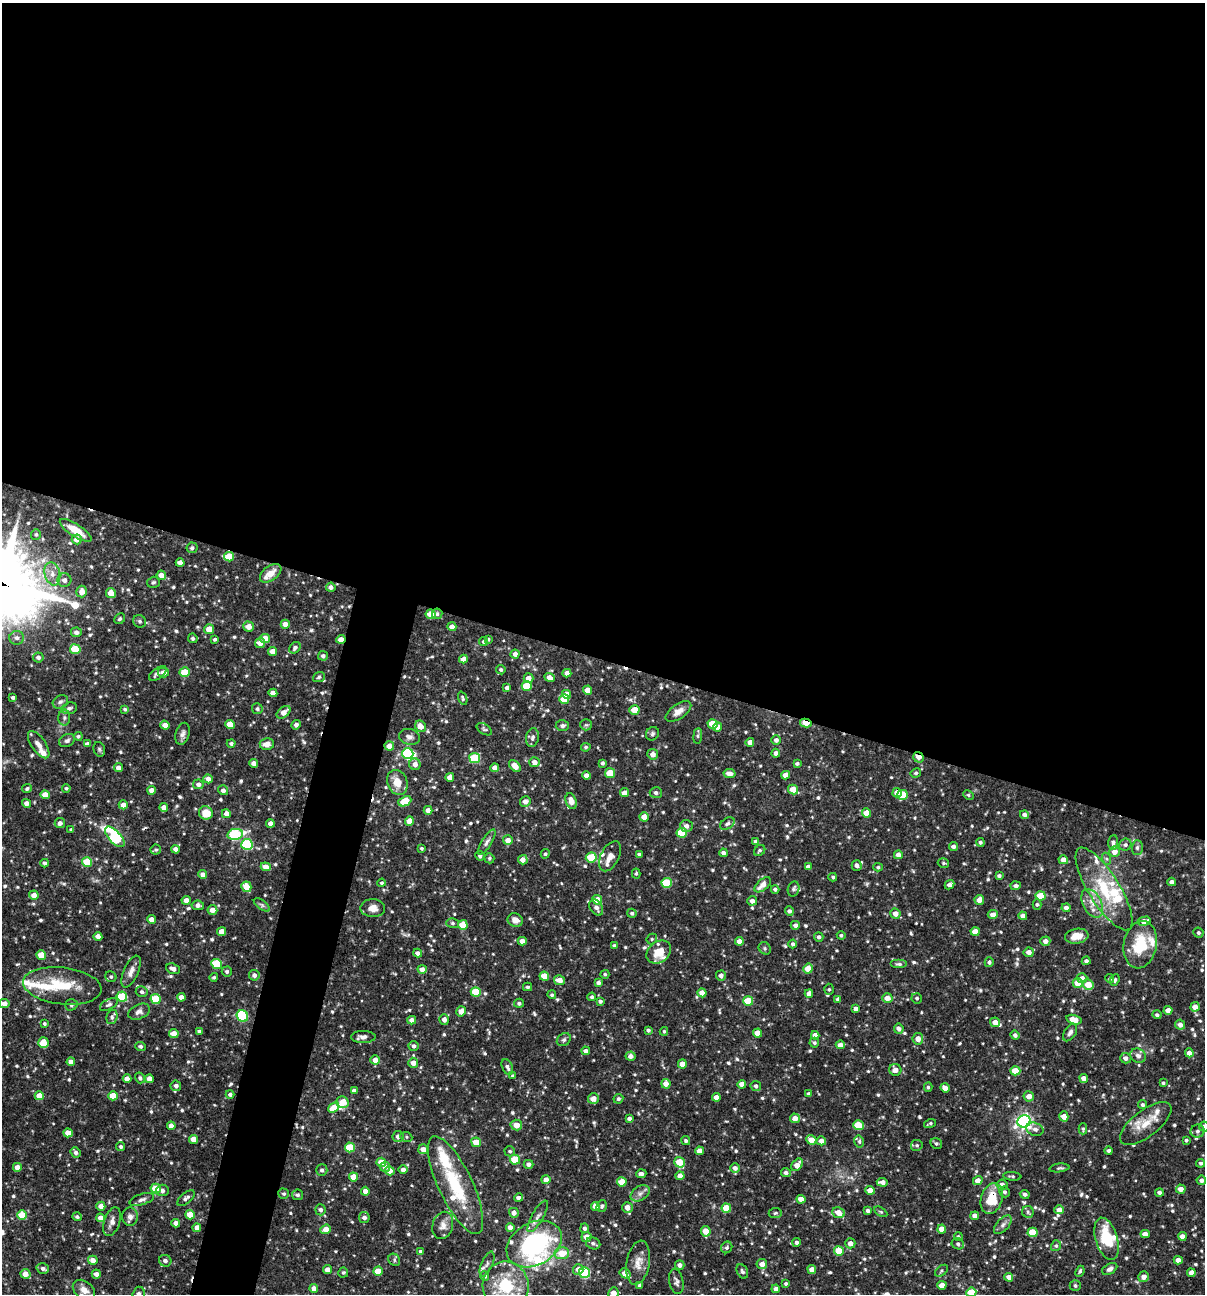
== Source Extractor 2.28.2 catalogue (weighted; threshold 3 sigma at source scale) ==
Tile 3 of 4 x 4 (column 3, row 1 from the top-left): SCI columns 2657-3859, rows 3876-5167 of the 5187 x 5169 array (HDU 1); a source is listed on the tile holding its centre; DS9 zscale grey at full resolution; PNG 1207 x 1296 px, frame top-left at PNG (2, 3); each listed source drawn as its Kron ellipse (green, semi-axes under 4 px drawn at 4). Shown black and unused: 54% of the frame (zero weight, under 3 of 4 exposures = <1% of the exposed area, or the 3 px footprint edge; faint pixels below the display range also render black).
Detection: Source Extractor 2.28.2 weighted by HDU 2 'WHT'; one run over the whole footprint, this tile lists its part. Background 0.0812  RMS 0.0038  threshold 0.0171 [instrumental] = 3 sigma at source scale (4.5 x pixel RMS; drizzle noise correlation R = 1.50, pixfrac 1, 0.05/0.05 arcsec/px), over >= 5 px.
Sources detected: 774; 2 cosmic-ray / hot-pixel residue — neither listed nor drawn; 30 inside a brighter listed object's ellipse — not listed separately; of the other 742, all 500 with FLUX_AUTO >= 0.618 (the completeness limit of this list) listed and drawn (242 fainter detections not listed), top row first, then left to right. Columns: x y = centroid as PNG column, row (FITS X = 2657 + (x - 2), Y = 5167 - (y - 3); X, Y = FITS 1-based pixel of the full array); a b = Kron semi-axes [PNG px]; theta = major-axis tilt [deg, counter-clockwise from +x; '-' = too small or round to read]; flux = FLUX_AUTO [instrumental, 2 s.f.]
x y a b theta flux
76 530 18 6 -33 6.2
36 534 5 5 - 0.77
77 539 5 5 - 2.7
192 548 5 5 - 0.96
229 557 5 4 - 8.6
180 563 4 4 - 2.3
271 573 12 7 36 4.5
52 574 11 7 -77 3
161 575 5 4 - 3.1
64 580 7 7 - 1.7
153 582 6 5 - 0.69
331 587 4 4 - 1.3
82 592 6 5 - 3.1
111 593 5 5 - 3.6
431 614 5 4 - 5.4
437 614 5 5 - 0.67
120 619 6 5 - 0.76
139 621 7 6 - 0.87
285 624 4 4 - 2.4
249 627 5 5 - 3.5
452 627 4 4 - 2.1
209 629 5 5 - 4.6
76 632 5 5 - 1.7
17 638 7 7 - 1.3
193 638 5 4 - 0.88
265 638 5 4 - 6.3
215 639 3 3 - 0.74
341 639 4 4 - 3.3
488 639 4 3 - 0.63
484 642 4 4 - 0.73
260 643 5 5 - 2.6
295 648 6 5 - 1.1
75 649 5 5 - 13
273 651 4 4 - 3.5
515 654 4 4 - 1.9
323 656 5 5 - 1.1
38 657 5 5 - 1.2
463 659 4 4 - 2.5
501 670 5 4 - 0.73
163 672 5 5 - 2.4
185 672 5 4 - 7.3
158 673 10 5 36 1.5
567 673 4 4 - 2.3
319 677 6 5 - 0.78
549 677 6 4 -23 1.9
528 678 5 5 - 2.9
527 686 5 5 - 11
507 688 4 4 - 1.5
588 690 4 4 - 3.8
273 693 4 4 - 3
567 694 5 4 - 3.6
13 697 4 3 - 0.86
463 698 7 4 -68 0.64
564 699 5 5 - 8.9
60 702 8 6 31 1
69 708 8 5 17 1.2
125 709 4 4 - 0.77
257 709 5 5 - 0.96
634 710 5 4 - 6.9
678 711 15 7 35 2.8
284 712 8 5 39 3.2
64 718 8 6 -89 1.1
806 723 6 4 -13 6.4
230 724 5 4 - 6
713 724 5 5 - 9
165 725 5 4 - 2.7
296 725 5 4 - 1.2
586 725 6 5 - 0.76
420 726 6 5 - 3.6
562 726 7 5 4 0.92
717 727 4 4 - 3.3
484 729 8 5 -32 0.75
183 734 11 7 73 1.6
652 734 7 6 - 0.89
78 736 4 4 - 0.69
698 736 8 4 83 0.73
409 737 10 8 -13 1.8
532 738 9 6 78 1.4
776 740 5 5 - 1.3
67 741 8 6 25 1.1
750 742 4 4 - 2.4
231 743 4 4 - 0.92
87 744 4 4 - 1.6
267 744 7 6 - 2.6
39 745 16 7 -55 2.8
389 746 5 4 - 2.9
586 747 5 4 - 0.7
99 749 7 5 -75 0.75
776 753 4 4 - 1.3
408 754 5 5 - 35
653 754 5 5 - 2.4
918 757 5 5 - 3.6
475 758 5 5 - 23
535 762 5 5 - 2.2
254 763 4 4 - 2.3
602 763 4 3 - 0.87
797 763 4 3 - 0.88
415 764 6 5 - 2.5
515 766 7 4 -48 4.1
118 768 4 4 - 2.4
495 768 4 4 - 2.6
610 773 5 5 - 8.8
916 773 5 4 - 0.73
730 774 6 4 -11 2.4
786 775 4 4 - 3.3
586 776 4 4 - 2.7
450 777 4 4 - 2.5
208 779 5 4 - 2.3
397 782 13 10 -68 5.2
198 784 5 5 - 1.7
66 788 4 4 - 0.63
27 789 5 4 - 0.79
793 789 5 4 - 6.5
152 790 4 4 - 2.6
223 790 5 5 - 1.5
625 793 4 4 - 2.9
656 793 6 5 - 1.1
897 793 5 4 - 3.5
45 795 4 4 - 4.5
903 795 5 5 - 10
968 795 5 4 - 0.63
405 801 7 5 24 9.8
525 801 5 5 - 2.2
571 801 8 5 -70 3.6
27 803 4 4 - 2
123 805 4 4 - 2.9
164 808 4 4 - 2.4
428 810 4 4 - 2.4
206 813 7 6 - 6.3
867 813 4 4 - 5
226 814 4 4 - 2.5
1024 815 4 4 - 1.3
644 817 4 4 - 4.1
409 821 4 4 - 3.1
60 823 5 5 - 1.5
270 823 4 4 - 2.1
727 824 8 5 34 1
686 826 6 6 - 1.6
71 830 4 4 - 0.63
682 833 5 5 - 16
235 834 8 5 12 29
115 837 13 6 -47 34
508 840 5 5 - 2.8
755 841 4 4 - 0.89
487 842 14 5 58 1.4
980 842 4 4 - 0.79
1113 843 7 5 87 1.2
247 844 6 5 - 28
1125 845 6 5 - 1
953 847 4 4 - 1.4
1137 847 7 5 89 0.93
421 848 3 3 - 0.63
175 849 4 4 - 1.9
156 850 5 5 - 0.67
760 850 6 5 - 0.75
1114 852 5 5 - 3
723 853 4 4 - 1.5
545 854 5 4 - 0.69
639 854 4 3 - 0.72
898 855 4 4 - 2.6
480 856 5 4 - 1
610 856 16 9 62 3.2
591 857 5 5 - 11
489 858 5 4 - 0.71
1107 859 6 4 -71 0.67
523 860 5 4 - 2.5
1063 860 5 4 - 2.9
87 862 5 4 - 11
45 863 4 4 - 1.1
943 863 6 4 -16 0.65
857 866 5 5 - 1.5
266 867 5 4 - 4
808 867 4 4 - 1.3
878 867 4 4 - 0.62
636 873 5 4 - 0.65
203 874 4 4 - 2.6
999 876 4 3 - 0.86
833 877 4 3 - 0.63
1172 882 4 4 - 1.9
382 883 4 4 - 0.68
667 883 5 5 - 16
763 885 10 5 40 3.5
949 885 5 4 - 1.5
1016 886 5 4 - 1.2
246 887 5 5 - 5
775 889 4 4 - 0.89
794 889 8 5 73 0.94
1104 889 48 15 -58 20
34 895 5 4 - 2.8
1041 896 5 4 - 8.7
186 900 4 4 - 2.9
597 900 5 4 - 6.8
979 900 5 5 - 2.6
752 901 5 4 - 1.5
1092 903 15 9 -62 4.1
1037 904 5 4 - 0.65
198 905 6 4 -8 1.5
262 905 9 4 -36 0.95
373 908 12 9 -1 3.2
596 908 8 6 -57 1.8
1066 908 4 4 - 1.5
212 910 5 5 - 2.9
789 911 4 4 - 1.1
632 913 5 4 - 0.79
895 914 5 5 - 2.6
993 914 5 4 - 2.4
1023 916 4 4 - 2.3
151 919 4 4 - 2.7
515 920 8 6 -23 2.4
1144 921 7 4 12 3
452 923 6 5 - 0.77
463 925 5 5 - 7.7
795 925 4 4 - 1.4
222 931 5 4 - 2.8
975 932 4 4 - 3.9
1198 933 5 5 - 0.95
841 935 4 4 - 0.71
98 936 4 4 - 2.8
1077 936 12 7 9 4.1
819 937 5 4 - 1.2
652 939 6 5 - 0.65
522 941 4 4 - 2.6
739 941 4 4 - 2.2
1045 941 5 4 - 2
793 944 4 4 - 0.92
1140 945 24 16 79 15
614 946 4 3 - 0.88
765 948 7 5 -49 0.73
659 952 13 10 37 6.5
1029 952 5 5 - 2
418 953 4 4 - 1.5
41 955 5 4 - 7
1086 961 4 4 - 1.1
989 962 5 4 - 0.95
217 964 5 5 - 16
899 964 8 4 0 1
173 969 7 5 -20 2.1
422 969 4 4 - 2.5
808 969 5 4 - 6.4
131 972 17 7 66 2.5
227 972 5 5 - 0.97
605 974 4 4 - 0.63
254 975 5 5 - 1.4
544 976 5 4 - 7.1
721 976 5 5 - 1.9
111 977 6 5 - 0.76
214 977 4 4 - 0.69
1082 978 5 5 - 2.1
1110 979 4 4 - 0.72
559 980 5 5 - 3
1115 980 6 4 70 0.8
598 983 4 3 - 1.2
1078 983 5 5 - 5.9
1088 985 6 5 - 6.3
62 986 39 18 -7 16
528 987 4 3 - 0.64
829 989 5 5 - 0.62
142 992 6 5 - 1
476 992 5 5 - 11
702 993 4 4 - 4.1
809 994 4 4 - 2.6
552 995 4 4 - 0.63
122 997 5 5 - 18
181 997 4 4 - 2.5
592 997 4 4 - 0.79
887 998 5 5 - 3.4
917 998 5 5 - 0.75
155 999 5 5 - 15
838 999 4 4 - 1
600 1001 4 4 - 0.89
748 1001 5 4 - 11
519 1003 5 4 - 0.93
4 1004 5 4 - 2.3
109 1004 10 5 28 1
71 1005 6 5 - 0.86
1195 1007 5 4 - 3.1
856 1009 4 4 - 2
1168 1010 4 4 - 3
461 1011 5 5 - 3
139 1012 11 7 23 1.8
1157 1015 4 4 - 0.89
242 1016 6 5 - 32
112 1017 7 5 74 1.1
444 1019 5 5 - 2
412 1020 4 4 - 1.8
1074 1020 7 4 -16 4.9
995 1022 5 4 - 2.9
44 1024 3 3 - 0.63
1180 1025 5 5 - 2
899 1029 5 4 - 1.6
648 1030 4 4 - 0.81
199 1031 4 3 - 0.82
664 1031 4 3 - 0.62
1070 1032 10 5 57 1.3
757 1033 4 4 - 4.4
174 1034 5 4 - 4.7
815 1035 4 4 - 2.5
1015 1035 4 4 - 0.98
363 1037 12 6 0 1.9
918 1039 6 5 - 2.9
564 1040 7 6 - 0.92
43 1043 5 5 - 6.1
814 1043 5 5 - 0.76
840 1045 4 4 - 2.6
140 1046 5 4 - 0.9
414 1046 5 5 - 1.1
586 1051 4 4 - 1.6
1189 1053 4 4 - 2.4
631 1056 5 4 - 1.8
1138 1056 8 6 -32 1.7
1126 1058 6 5 - 1.6
375 1060 4 4 - 3.1
71 1062 4 4 - 2.5
413 1063 5 5 - 2.5
682 1064 4 4 - 3.8
507 1067 8 5 -64 1.3
895 1070 6 5 - 2.6
1015 1071 5 4 - 8
513 1076 4 3 - 0.64
140 1078 5 4 - 1
1084 1078 4 4 - 2.7
127 1079 4 4 - 2.5
149 1079 4 4 - 2.9
1163 1083 4 4 - 0.66
666 1084 5 4 - 2.9
742 1084 4 4 - 3.4
176 1086 5 5 - 1.5
756 1086 5 5 - 0.95
928 1087 4 4 - 0.69
945 1088 5 4 - 2.7
354 1091 4 4 - 1.2
809 1093 4 4 - 0.65
230 1094 4 4 - 0.98
39 1096 4 4 - 4.5
113 1096 5 4 - 7.7
1029 1096 5 5 - 3
716 1097 4 4 - 2.8
593 1099 5 5 - 3
618 1099 5 4 - 0.85
342 1102 6 5 - 4.3
1142 1105 4 4 - 0.83
334 1108 6 4 40 5.7
1064 1116 5 4 - 3.9
629 1118 4 3 - 1.1
795 1118 5 4 - 2.9
1024 1121 6 6 - 120
930 1123 6 4 17 0.75
1146 1124 31 13 37 7.8
516 1125 6 5 - 3
858 1125 5 5 - 12
171 1126 4 4 - 2.6
1204 1126 5 5 - 1.9
1035 1129 9 6 -19 1.4
1083 1129 5 4 - 0.63
1197 1131 7 6 - 1
68 1133 4 4 - 4.4
398 1136 5 5 - 1.6
406 1137 6 5 - 0.68
193 1139 4 4 - 4.4
811 1140 5 4 - 4.2
1186 1140 3 3 - 0.69
686 1141 5 4 - 0.8
821 1141 5 4 - 2.7
859 1141 6 4 -78 0.74
476 1142 5 4 - 6.9
936 1143 6 5 - 0.72
917 1145 6 5 - 0.74
121 1146 4 4 - 0.81
350 1147 5 5 - 13
423 1149 5 5 - 2.5
510 1151 5 5 - 0.76
700 1151 4 4 - 3.2
1109 1151 4 4 - 1
76 1152 5 5 - 1.4
515 1160 5 5 - 13
381 1162 5 4 - 6.3
679 1162 5 5 - 8.6
1201 1163 4 4 - 0.92
529 1164 5 4 - 1.6
797 1165 7 5 50 3.7
17 1167 4 4 - 2.8
385 1167 5 5 - 1.9
735 1168 5 4 - 1.5
1059 1168 10 4 7 0.7
322 1170 5 5 - 1
403 1170 4 4 - 1.9
390 1171 5 4 - 3.3
786 1173 5 4 - 1.3
641 1174 5 4 - 1.1
680 1176 4 4 - 3.6
1012 1176 9 3 -5 0.65
354 1177 4 4 - 5.3
546 1180 4 4 - 2.7
1201 1180 5 5 - 1.3
978 1181 5 4 - 2.6
622 1182 5 4 - 6.3
882 1182 5 4 - 2.2
456 1185 53 17 -65 24
1002 1185 5 5 - 2.5
156 1189 5 5 - 9.4
1181 1189 5 4 - 2.5
162 1190 6 6 - 1.4
870 1190 4 4 - 3.3
365 1191 4 4 - 2.5
1005 1192 5 5 - 1
640 1193 10 7 34 1.8
1159 1193 4 4 - 1.2
284 1194 5 5 - 0.82
1025 1194 5 4 - 1.1
298 1195 5 5 - 0.81
186 1198 10 5 40 1.4
519 1198 4 4 - 1.3
992 1198 16 10 73 10
142 1199 13 5 18 1.4
801 1199 4 4 - 2.8
101 1206 4 4 - 2.6
595 1206 4 4 - 2.9
602 1206 6 5 - 0.85
627 1207 5 5 - 3.1
726 1208 5 4 - 8.4
320 1210 5 5 - 1.2
1059 1210 4 4 - 3.2
868 1211 4 4 - 1
881 1212 7 4 -31 0.71
1028 1212 6 5 - 0.81
514 1213 5 4 - 1.8
775 1213 6 5 - 0.65
838 1213 6 5 - 3.9
22 1215 5 5 - 6.7
190 1215 5 4 - 6.8
538 1216 18 6 60 2
975 1216 4 4 - 2.3
77 1217 5 4 - 0.77
130 1217 9 7 90 1.9
100 1218 4 4 - 2.9
364 1218 5 5 - 1.5
112 1222 15 8 72 2.3
176 1223 4 4 - 2.4
443 1225 14 10 75 2.8
1003 1225 11 6 49 1.5
197 1228 4 4 - 2.8
510 1228 4 4 - 2.5
585 1228 5 4 - 1.1
326 1229 5 4 - 3.5
942 1229 4 4 - 4.2
706 1231 5 4 - 6.5
1033 1232 5 5 - 9.8
1145 1234 4 4 - 2.6
958 1236 4 4 - 0.62
1182 1236 4 4 - 2.6
586 1237 5 5 - 3.3
1107 1239 22 11 -73 15
797 1242 4 4 - 1
593 1243 7 6 - 1.2
850 1243 5 5 - 2.6
534 1244 29 21 29 61
958 1244 6 5 - 1
1056 1246 6 5 - 0.83
727 1247 6 5 - 0.86
839 1251 5 4 - 7.8
421 1252 4 4 - 1.2
562 1253 7 6 - 7.3
93 1260 5 4 - 2.9
394 1260 6 5 - 0.83
1178 1260 4 4 - 2.7
165 1261 6 5 - 1.5
638 1263 22 11 80 4.5
487 1264 13 5 66 1.4
762 1264 5 5 - 2.6
680 1265 5 4 - 1.7
43 1268 6 5 - 1.3
812 1269 4 4 - 2.8
1110 1269 8 5 30 1.4
327 1270 4 4 - 2.6
578 1270 5 5 - 2.9
378 1271 5 4 - 5.1
742 1271 7 5 -61 1.1
942 1271 7 4 39 0.68
1080 1271 5 3 - 0.67
343 1272 5 5 - 0.67
585 1273 5 5 - 32
625 1273 6 4 -32 3
1191 1273 4 4 - 2.6
25 1274 5 5 - 2.8
96 1274 4 4 - 1.5
485 1276 5 4 - 0.92
1009 1277 4 4 - 2.8
1144 1277 5 5 - 2.3
676 1282 13 7 -78 1.4
786 1283 4 4 - 0.71
942 1285 4 4 - 3.1
506 1286 24 23 - 16
640 1286 4 3 - 1.2
1075 1286 6 5 - 0.76
314 1288 4 4 - 2.6
776 1289 4 4 - 1.9
84 1290 12 8 -37 2.9
971 1292 5 4 - 8.9
613 1293 6 5 - 3.2
139 1294 7 6 - 1.2
Overlapping masked pixels (flux is a lower limit): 6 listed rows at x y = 437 614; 341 639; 806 723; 918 757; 644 817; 992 1198
Isophote crosses this tile's border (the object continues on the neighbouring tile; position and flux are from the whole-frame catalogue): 6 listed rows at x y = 4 1004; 1204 1126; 506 1286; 971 1292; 613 1293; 139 1294